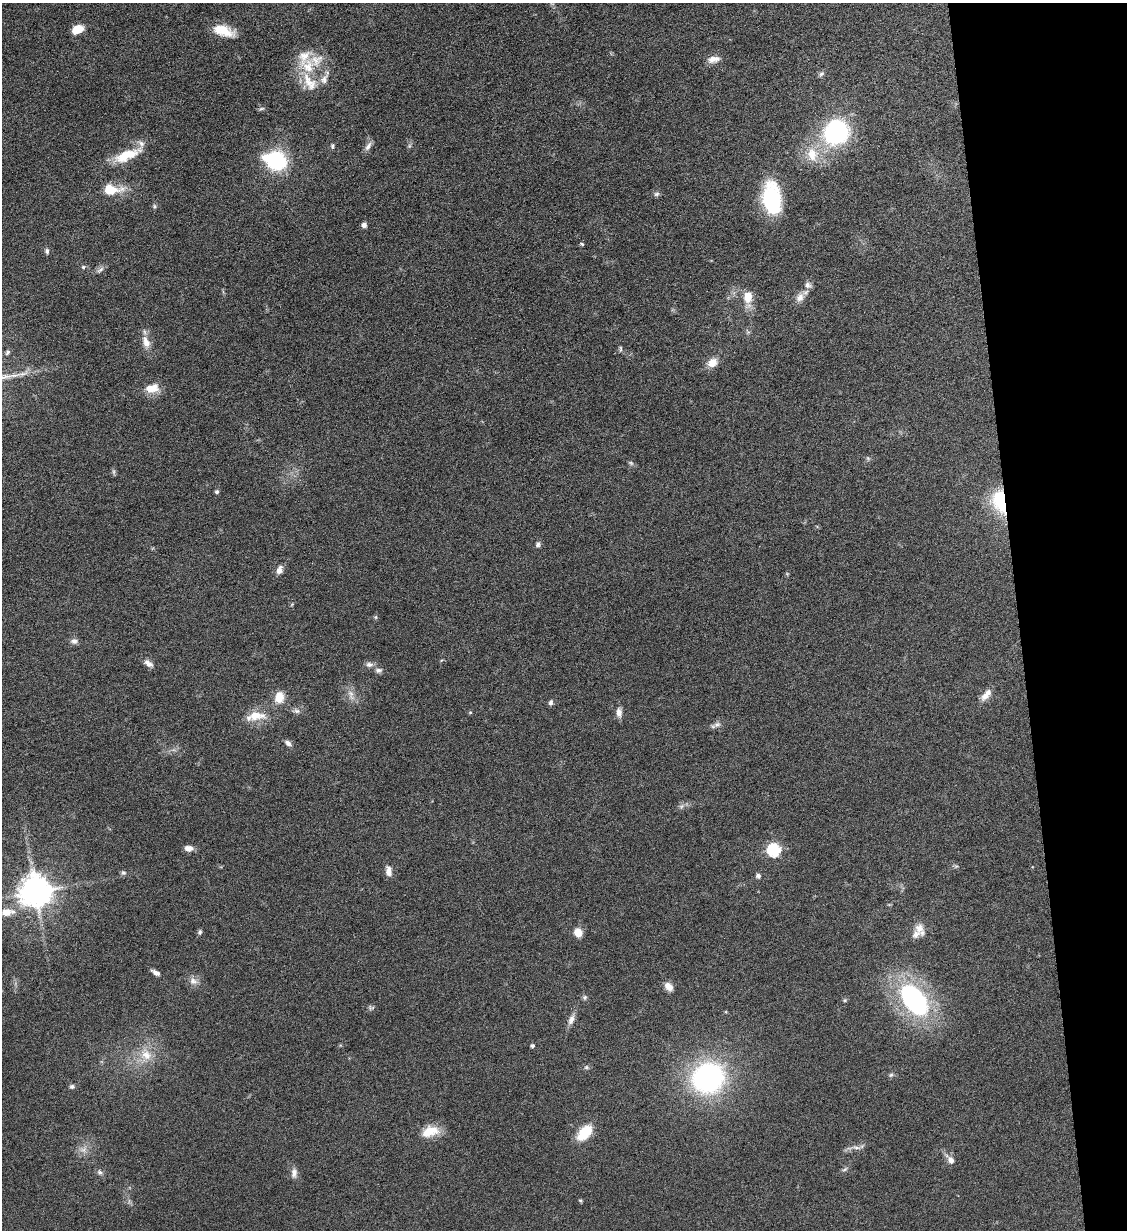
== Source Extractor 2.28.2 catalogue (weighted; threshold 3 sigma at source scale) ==
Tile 12 of 4 x 4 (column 4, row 3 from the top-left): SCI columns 3517-4641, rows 1237-2464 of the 4901 x 4928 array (HDU 1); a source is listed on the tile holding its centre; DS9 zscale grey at full resolution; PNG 1129 x 1232 px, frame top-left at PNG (2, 3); no overlay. Shown black and unused: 10% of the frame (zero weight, under 6 of 12 exposures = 1% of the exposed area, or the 3 px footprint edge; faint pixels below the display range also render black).
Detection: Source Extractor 2.28.2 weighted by HDU 2 'WHT'; one run over the whole footprint, this tile lists its part. Background 0.101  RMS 0.004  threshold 0.0162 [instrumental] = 3 sigma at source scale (4.09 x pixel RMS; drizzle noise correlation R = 1.36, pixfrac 0.8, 0.05/0.05 arcsec/px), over >= 5 px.
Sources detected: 96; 2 too faint to see at this stretch — not listed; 7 inside a brighter listed object's ellipse — not listed separately; the other 87 listed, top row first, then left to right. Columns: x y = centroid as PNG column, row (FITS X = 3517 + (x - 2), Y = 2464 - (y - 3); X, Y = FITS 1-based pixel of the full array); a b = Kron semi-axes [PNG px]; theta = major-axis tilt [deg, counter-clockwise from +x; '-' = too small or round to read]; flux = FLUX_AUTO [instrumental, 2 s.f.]
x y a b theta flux
78 29 10 7 27 7.3
223 31 25 11 -16 8.3
714 59 16 8 10 3
308 66 23 20 -80 12
821 74 8 6 42 0.92
261 109 9 4 12 0.67
836 132 20 19 - 56
332 146 7 5 82 0.7
368 146 14 7 60 1.8
812 154 21 15 -75 8.7
127 155 37 12 23 11
275 161 22 16 -19 34
111 190 17 9 4 11
656 194 8 6 16 0.9
772 198 35 19 -83 28
154 206 6 5 - 0.65
364 225 5 5 - 1.5
582 244 6 4 -19 0.51
47 251 8 6 86 0.98
83 267 5 5 - 0.62
100 270 12 5 40 1.3
808 285 10 8 -10 1.7
748 297 19 10 85 6.4
800 297 14 10 60 3
146 342 17 9 -69 3.8
620 349 9 3 86 0.58
8 352 7 5 59 0.81
712 363 11 9 31 4.3
152 388 17 11 8 5.6
868 458 7 5 -69 0.66
631 463 8 5 -27 0.7
217 492 5 5 - 0.8
1000 501 28 16 -76 20
538 544 8 6 63 0.99
279 570 12 7 71 2.1
787 574 5 4 - 0.4
292 604 6 4 20 0.39
375 617 6 5 - 0.53
74 641 10 8 -3 1.4
148 663 12 7 -36 2
369 664 10 7 -1 1.7
379 670 10 7 1 1.4
351 695 19 8 -72 2.9
985 696 14 9 54 2.9
279 697 12 9 80 5.9
551 702 6 6 - 0.96
297 711 9 6 -37 1.2
470 712 5 4 - 0.48
619 712 13 7 -86 2.1
255 716 30 12 8 7.4
717 724 11 7 14 1.6
288 743 10 6 -36 1.3
681 806 9 6 35 1.2
189 848 10 6 -9 2.3
774 850 6 6 - 50
956 866 7 4 19 0.56
389 871 13 7 -83 2.6
123 873 7 7 - 0.84
758 876 7 6 - 1
36 891 10 9 - 700
7 912 17 9 4 4.9
919 928 13 12 - 3.8
200 932 7 5 78 0.8
578 932 9 8 - 4.6
156 973 11 5 -28 1.7
193 981 12 9 -36 2.4
669 987 11 8 -47 2.7
585 997 6 6 - 0.78
845 1000 6 5 - 0.54
914 1000 30 18 -53 70
370 1008 10 5 -90 0.72
571 1019 16 7 69 2.4
532 1046 4 4 - 0.86
146 1055 19 14 -47 6.8
586 1067 7 6 - 0.77
891 1075 7 5 22 0.75
708 1078 26 24 30 85
72 1086 7 6 - 0.86
430 1131 23 13 17 7
584 1133 21 12 47 9.6
856 1147 15 5 -10 1.5
83 1149 12 8 18 2.3
951 1160 14 7 -47 2.4
845 1169 9 4 28 0.81
100 1172 9 6 -56 1.1
294 1173 14 8 86 2
580 1200 5 4 - 0.47
Overlapping masked pixels (flux is a lower limit): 1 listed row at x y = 1000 501